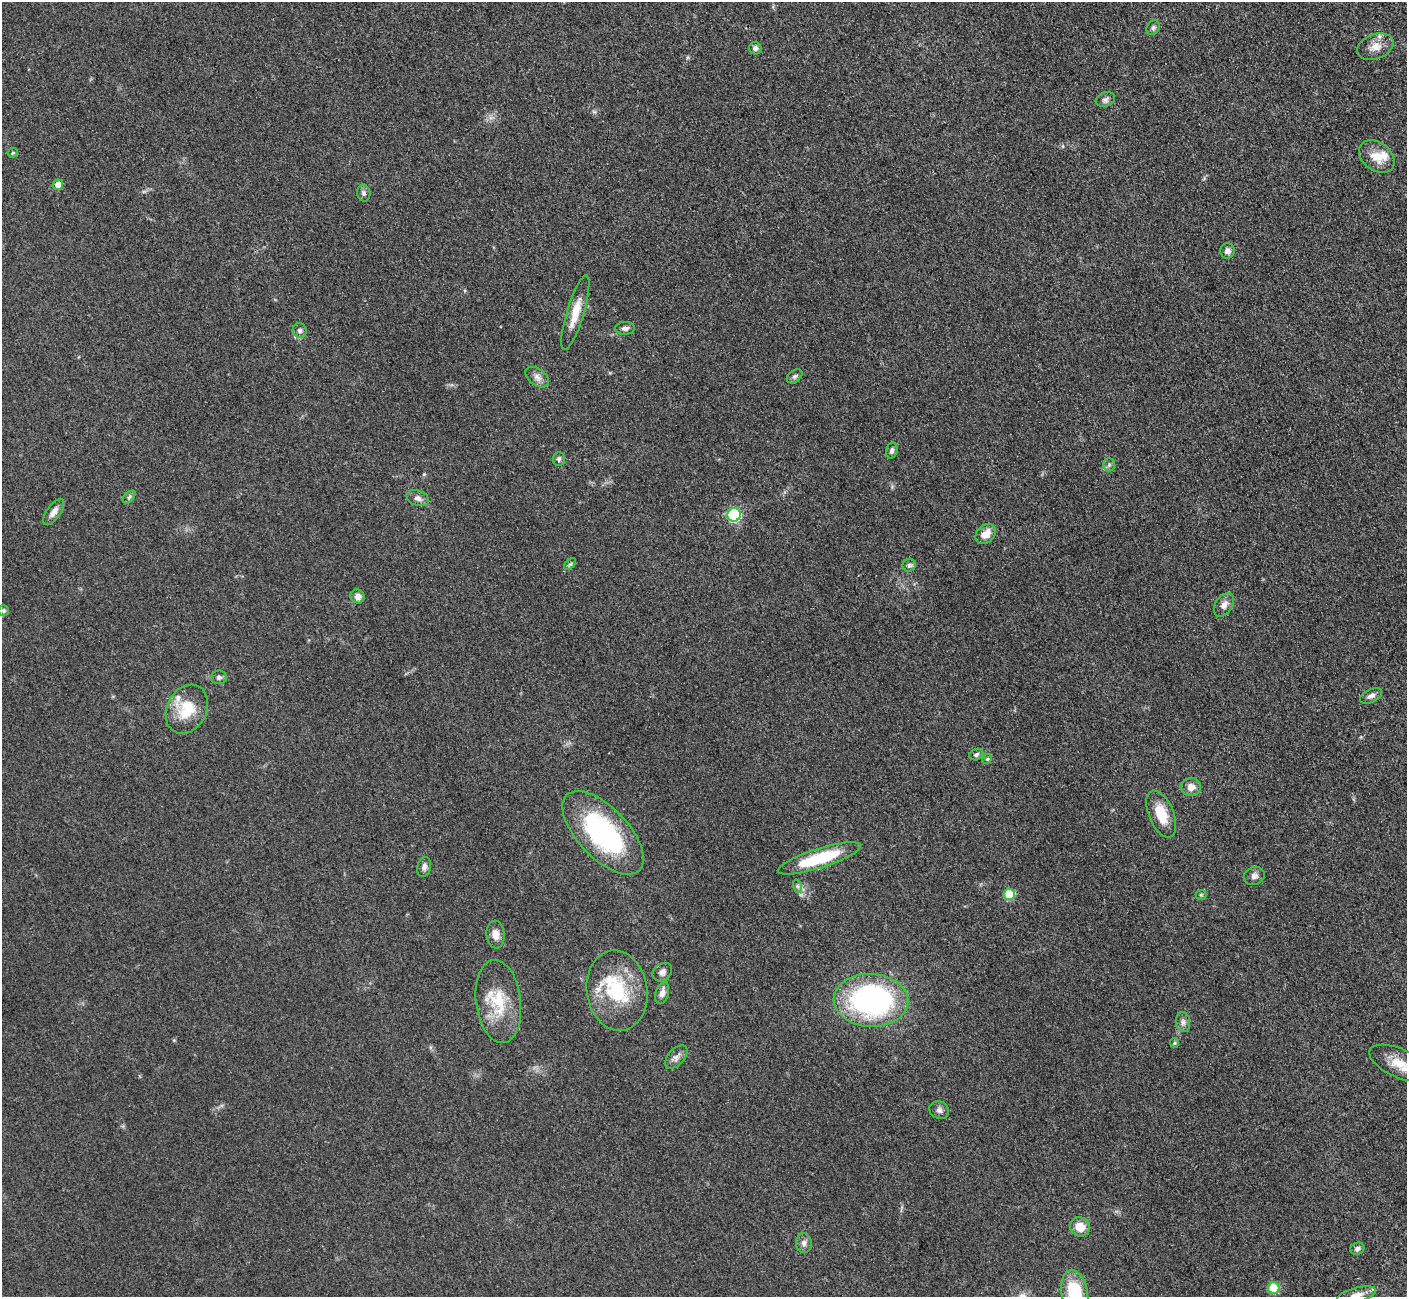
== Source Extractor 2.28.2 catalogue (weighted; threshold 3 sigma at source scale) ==
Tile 10 of 4 x 4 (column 2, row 3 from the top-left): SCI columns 1469-2873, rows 1484-2778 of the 5701 x 5665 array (HDU 1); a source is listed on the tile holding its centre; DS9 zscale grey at full resolution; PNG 1409 x 1299 px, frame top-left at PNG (2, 2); each listed source drawn as its Kron ellipse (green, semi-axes under 4 px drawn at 4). Shown black and unused: <1% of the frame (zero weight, under 3 of 5 exposures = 3% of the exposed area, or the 3 px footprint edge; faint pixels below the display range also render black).
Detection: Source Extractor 2.28.2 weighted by HDU 2 'WHT'; one run over the whole footprint, this tile lists its part. Background 0.0532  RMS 0.0059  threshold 0.0266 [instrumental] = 3 sigma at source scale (4.5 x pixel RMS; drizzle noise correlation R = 1.50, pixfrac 1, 0.05/0.05 arcsec/px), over >= 5 px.
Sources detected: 63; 5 inside a brighter listed object's ellipse — not listed separately; the other 58 listed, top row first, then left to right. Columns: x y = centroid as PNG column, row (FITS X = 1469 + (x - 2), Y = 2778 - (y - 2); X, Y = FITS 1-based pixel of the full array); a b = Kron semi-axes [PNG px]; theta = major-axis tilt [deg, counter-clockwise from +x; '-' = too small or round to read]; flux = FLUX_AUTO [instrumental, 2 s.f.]
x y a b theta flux
1153 28 8 6 59 1.4
1375 47 19 12 22 7.1
755 48 6 6 - 1.9
1105 100 10 7 18 1.9
13 153 5 4 - 0.76
1377 157 19 14 -37 9.7
58 185 5 5 - 8.2
364 193 8 6 -79 1.6
1227 251 7 7 - 2.6
575 313 39 8 73 11
625 328 10 6 2 2.1
300 330 7 7 - 2
795 376 9 6 37 1.4
537 377 13 8 -36 3.4
892 451 8 5 74 1.6
559 459 7 6 - 1.2
1109 464 7 5 89 1.2
129 497 7 4 46 1.3
418 498 11 7 -20 3.1
54 512 15 7 54 3.7
734 515 7 6 - 62
986 534 11 8 45 6.8
570 564 7 4 44 1
909 565 6 6 - 1.4
358 596 7 7 - 3.2
1224 605 13 8 58 3.8
4 611 5 5 - 0.94
219 677 8 7 - 1.6
1371 696 12 6 26 2.4
187 709 26 19 62 19
976 755 7 5 23 1.5
987 759 5 4 - 0.69
1191 787 10 9 - 4.6
1161 814 25 12 -67 14
603 833 52 25 -46 85
819 858 43 9 18 33
424 867 10 6 75 2.4
1254 876 11 9 26 2.8
797 886 7 4 -71 1.2
1009 894 6 5 - 24
1201 895 5 5 - 0.73
496 934 14 9 -84 4.9
662 972 10 8 40 2.7
617 991 40 30 -81 39
662 993 11 6 73 3.5
871 1000 37 26 -2 130
498 1001 42 22 -83 24
1183 1022 10 7 -83 2.3
1174 1043 5 4 - 0.67
676 1057 14 8 48 3.1
1399 1063 32 14 -24 14
939 1110 10 8 -29 2.3
1080 1227 10 9 - 7.5
804 1243 10 8 -88 2.4
1357 1249 7 6 - 1.7
1274 1288 6 5 - 25
1075 1294 24 13 -80 33
1356 1295 20 7 15 4.9
Isophote crosses this tile's border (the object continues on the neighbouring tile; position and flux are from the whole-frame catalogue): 3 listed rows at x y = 1399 1063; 1075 1294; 1356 1295